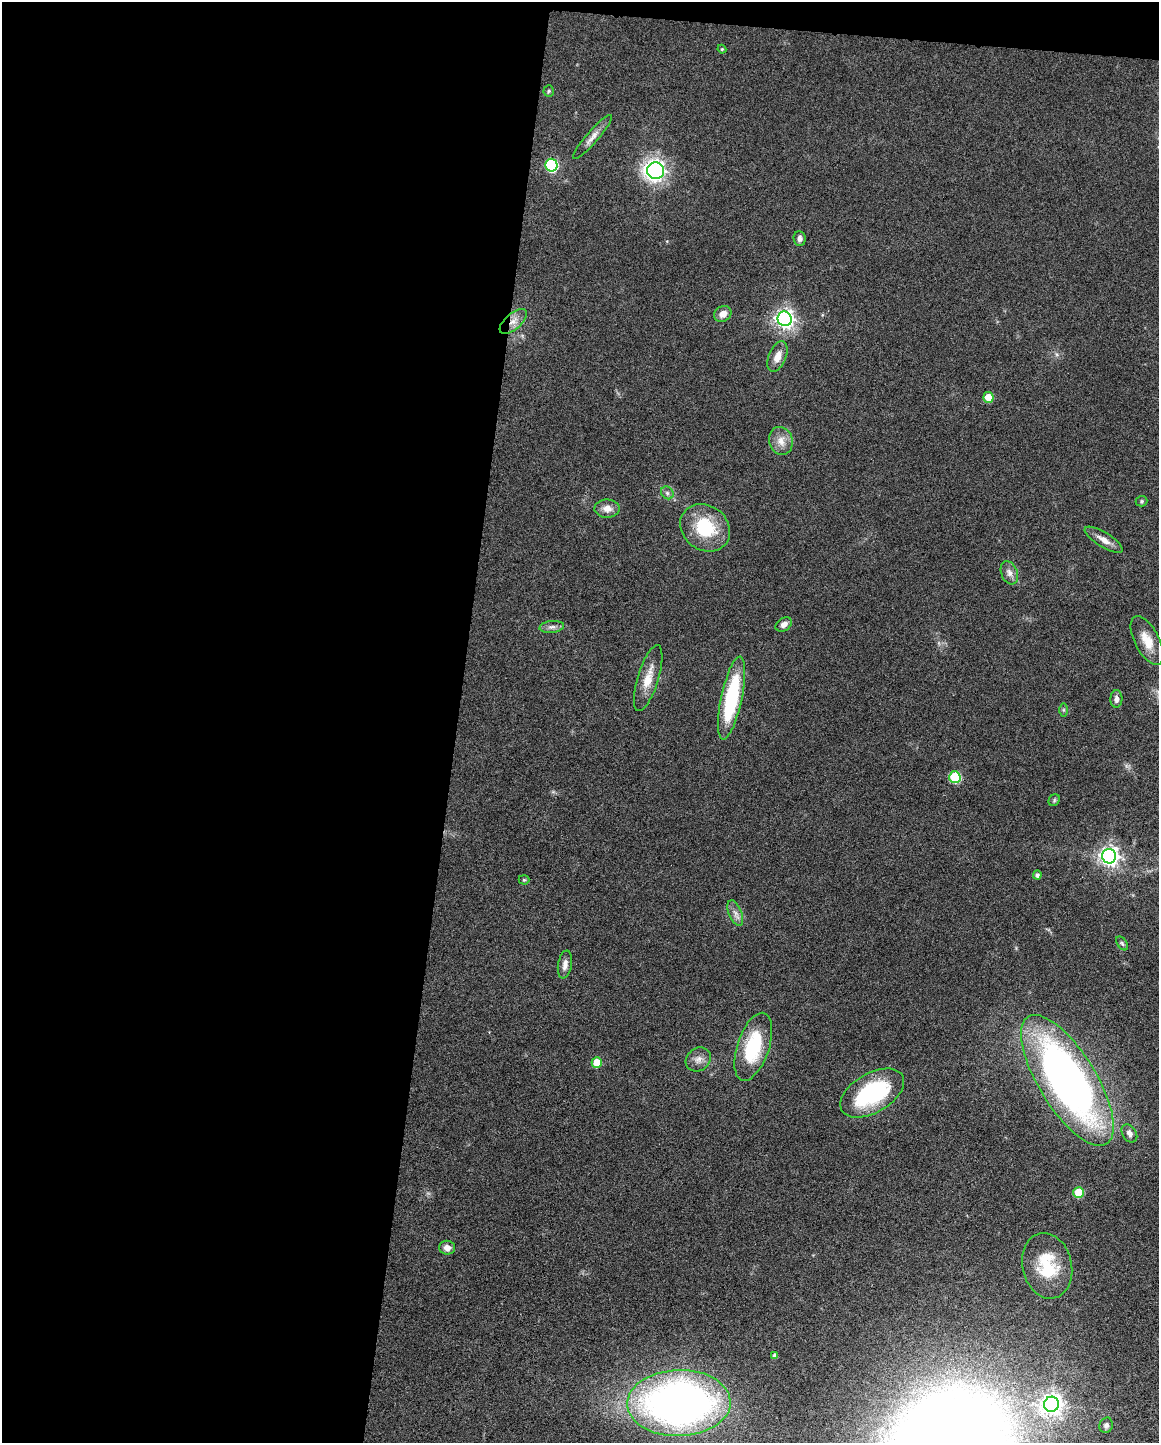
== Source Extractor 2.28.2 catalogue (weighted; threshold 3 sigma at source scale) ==
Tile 1 of 4 x 3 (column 1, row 1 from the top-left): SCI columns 3-1159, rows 3102-4542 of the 4630 x 4648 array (HDU 1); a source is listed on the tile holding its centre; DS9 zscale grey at full resolution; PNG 1161 x 1445 px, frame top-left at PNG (2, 2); each listed source drawn as its Kron ellipse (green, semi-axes under 4 px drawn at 4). Shown black and unused: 41% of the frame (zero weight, under 4 of 8 exposures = <1% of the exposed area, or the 3 px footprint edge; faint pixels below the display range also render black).
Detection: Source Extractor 2.28.2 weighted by HDU 2 'WHT'; one run over the whole footprint, this tile lists its part. Background 0.0691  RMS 0.0048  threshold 0.0198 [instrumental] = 3 sigma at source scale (4.09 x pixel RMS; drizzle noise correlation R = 1.36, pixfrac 0.8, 0.05/0.05 arcsec/px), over >= 5 px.
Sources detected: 46; all 46 listed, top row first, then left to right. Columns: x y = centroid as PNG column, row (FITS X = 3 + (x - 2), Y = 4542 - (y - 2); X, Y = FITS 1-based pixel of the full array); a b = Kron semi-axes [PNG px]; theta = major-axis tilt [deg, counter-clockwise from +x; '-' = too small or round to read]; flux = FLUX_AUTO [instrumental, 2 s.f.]
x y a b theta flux
722 49 4 4 - 0.48
549 91 5 5 - 0.69
592 137 28 6 49 3.4
551 165 6 6 - 61
655 171 8 8 - 180
800 238 7 6 - 2
723 314 9 7 32 3.6
785 319 7 7 - 230
513 321 16 8 41 4
777 357 16 8 68 4.7
988 398 5 5 - 9.1
781 441 14 11 -75 4.8
667 493 7 5 -46 1.2
1141 501 6 5 - 0.64
607 509 13 9 1 3.9
705 528 26 22 -37 24
1104 540 22 7 -32 4
1009 573 12 8 -68 2.7
784 624 9 6 34 2.6
552 627 12 6 6 1.9
1147 641 26 12 -62 8
648 678 34 10 73 8.1
731 698 42 10 78 43
1116 699 9 6 87 1.9
1063 710 7 4 -90 0.72
955 777 6 5 - 32
1054 800 6 5 - 0.71
1109 856 7 7 - 260
1037 875 4 4 - 1.3
524 880 5 5 - 0.52
735 913 14 6 -67 2.4
1122 943 8 5 -54 0.88
565 965 14 7 81 2.7
753 1047 35 16 71 29
698 1059 13 11 37 3.4
597 1063 5 5 - 12
1067 1080 75 28 -58 250
872 1093 35 19 30 49
1129 1133 10 7 -57 2.3
1079 1193 5 5 - 15
447 1248 8 7 - 3
1047 1266 33 24 -77 22
775 1355 4 4 - 1.4
679 1403 51 33 1 290
1051 1404 7 7 - 310
1106 1425 8 6 67 1.3
Overlapping masked pixels (flux is a lower limit): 1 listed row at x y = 513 321